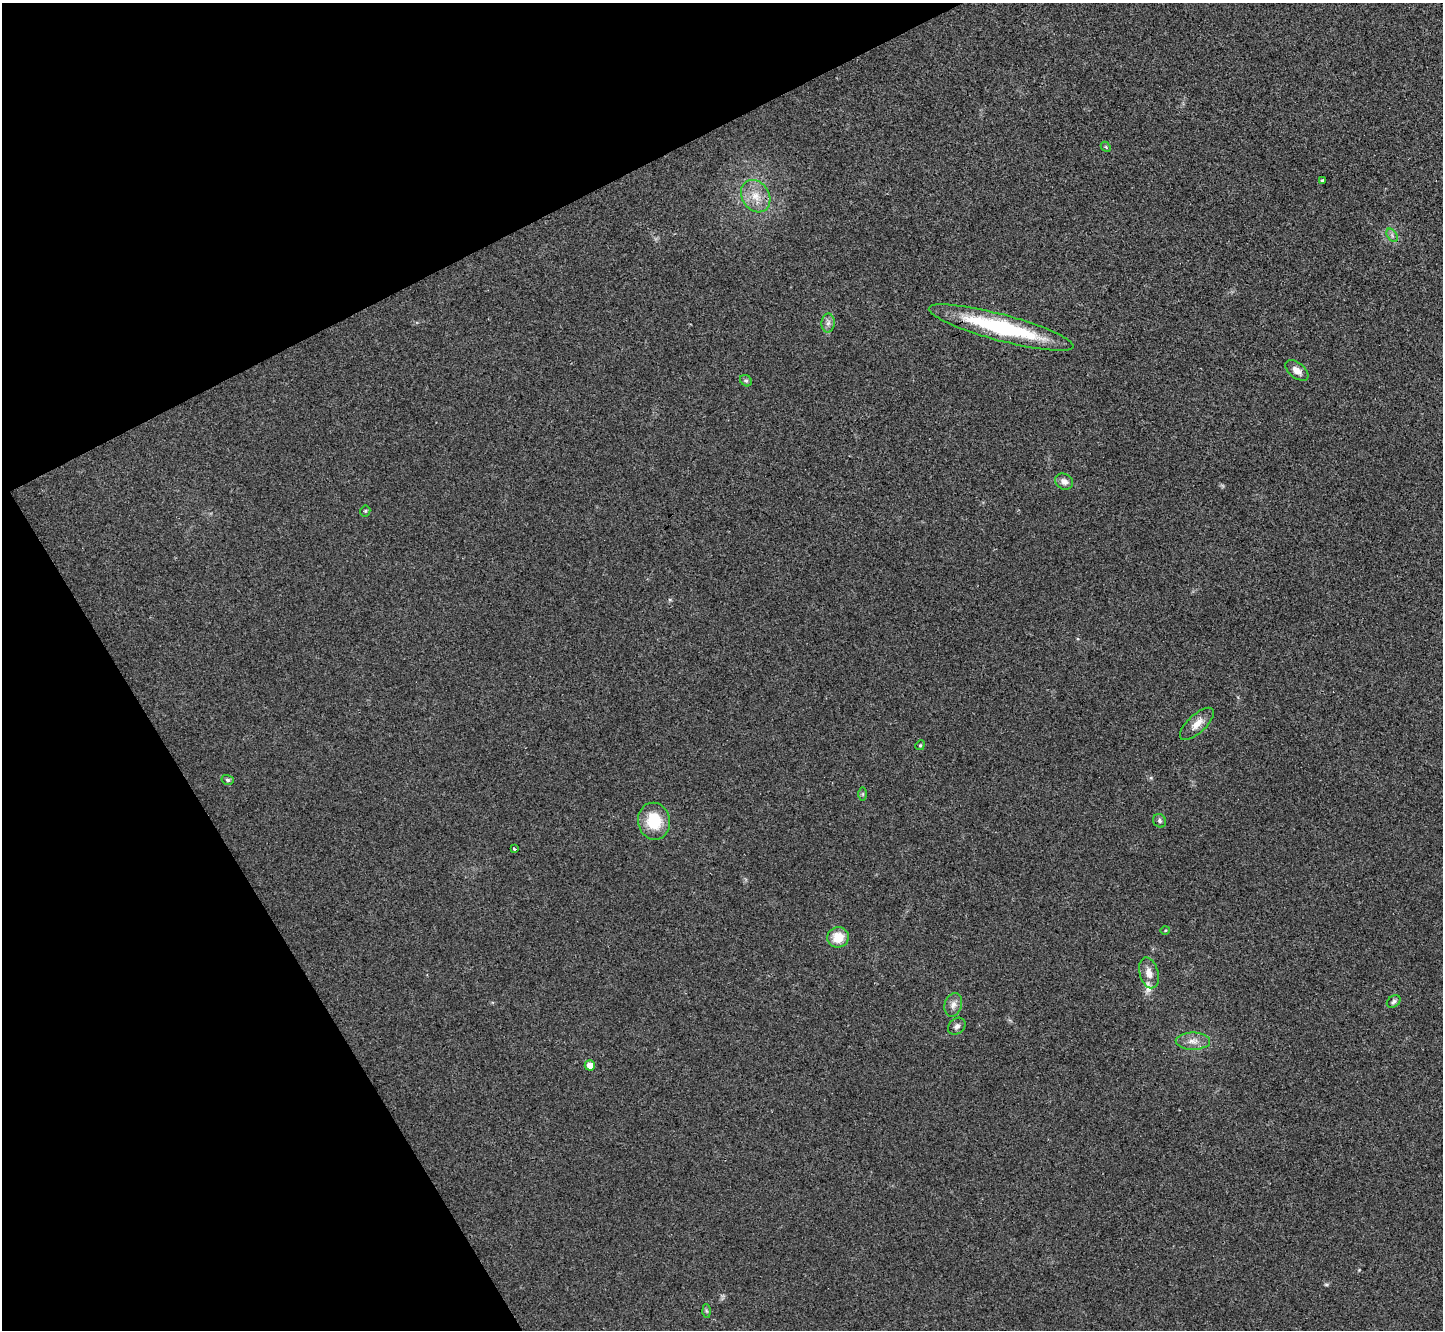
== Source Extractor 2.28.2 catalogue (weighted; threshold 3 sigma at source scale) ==
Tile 5 of 4 x 4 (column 1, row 2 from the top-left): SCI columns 10-1450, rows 2821-4148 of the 5785 x 5777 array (HDU 1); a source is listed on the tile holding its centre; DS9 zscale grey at full resolution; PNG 1445 x 1332 px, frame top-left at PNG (2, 3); each listed source drawn as its Kron ellipse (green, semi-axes under 4 px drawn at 4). Shown black and unused: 24% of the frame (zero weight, under 3 of 4 exposures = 1% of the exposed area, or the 3 px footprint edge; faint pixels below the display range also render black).
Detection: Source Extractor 2.28.2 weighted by HDU 2 'WHT'; one run over the whole footprint, this tile lists its part. Background 0.025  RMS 0.0049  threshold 0.022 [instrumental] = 3 sigma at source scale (4.5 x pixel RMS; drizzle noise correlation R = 1.50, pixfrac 1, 0.05/0.05 arcsec/px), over >= 5 px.
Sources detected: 27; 1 inside a brighter listed object's ellipse — not listed separately; the other 26 listed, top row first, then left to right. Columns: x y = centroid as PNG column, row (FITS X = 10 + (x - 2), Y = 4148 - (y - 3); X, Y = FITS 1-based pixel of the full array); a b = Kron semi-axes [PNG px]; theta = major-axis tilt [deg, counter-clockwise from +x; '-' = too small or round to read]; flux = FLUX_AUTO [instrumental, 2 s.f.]
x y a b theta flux
1106 147 6 4 -47 0.62
1323 180 3 2 - 0.79
756 196 17 13 -57 8
1392 235 7 4 -56 1.2
828 323 9 6 88 1.9
1001 327 74 13 -15 53
1297 370 13 7 -39 3.8
746 381 6 5 - 0.85
1064 482 9 7 -28 2.5
365 511 5 5 - 0.65
1197 724 21 9 43 5.1
920 745 5 4 - 0.56
228 780 6 5 - 0.92
863 794 7 4 89 0.75
654 821 18 16 -79 16
1160 821 7 6 - 1.1
514 849 3 3 - 1.6
1165 930 5 3 - 0.47
838 937 11 10 - 9
1149 973 16 9 -75 4.3
1394 1001 7 5 34 1.2
953 1005 12 8 75 2.9
957 1026 9 7 41 1.9
1193 1041 17 8 0 4.2
590 1065 5 5 - 4.5
706 1311 6 4 -88 0.72
Overlapping masked pixels (flux is a lower limit): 1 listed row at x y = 1001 327